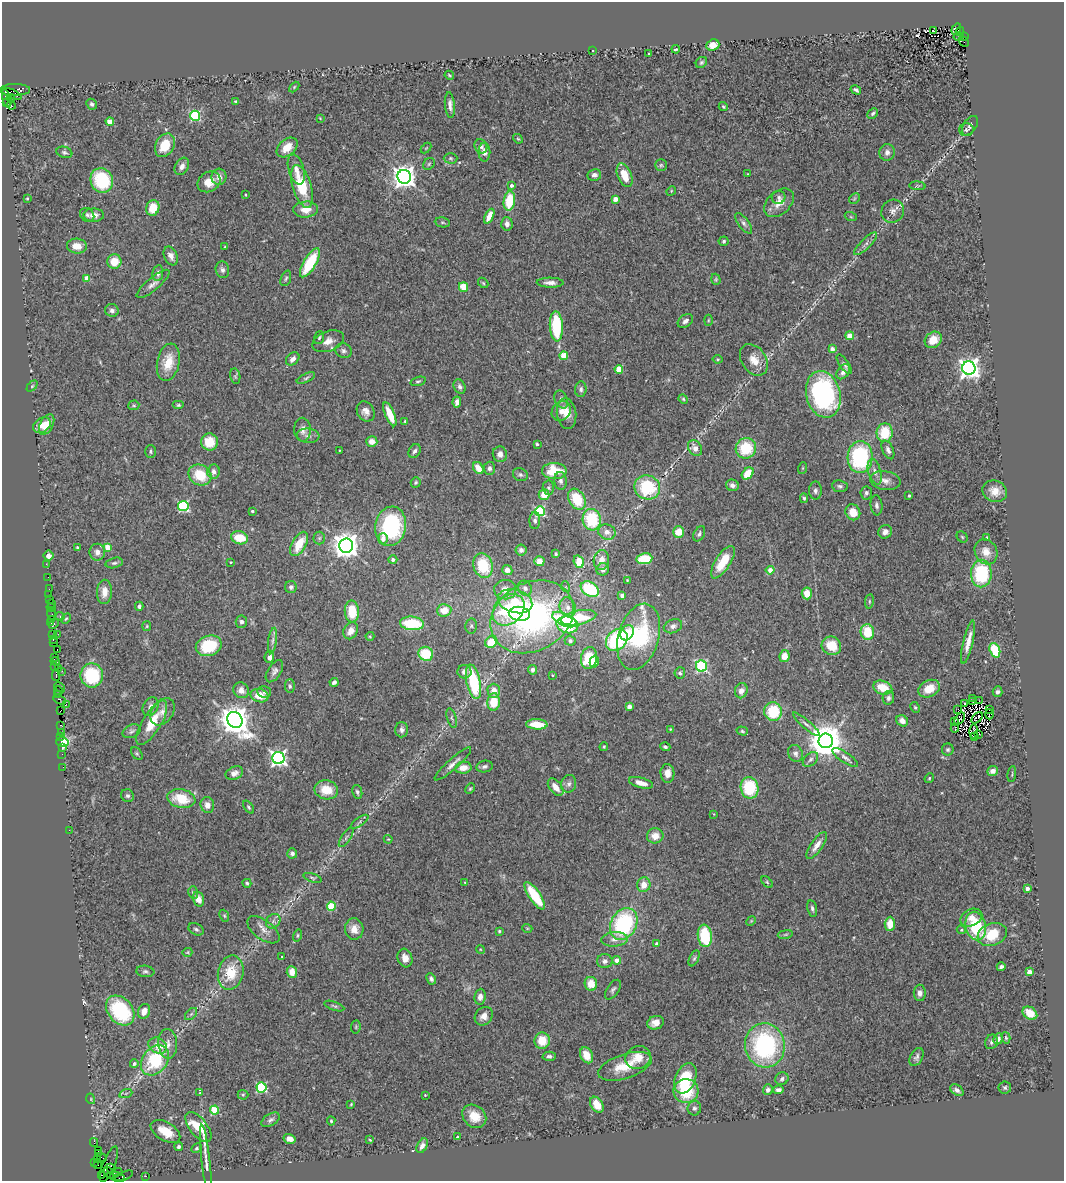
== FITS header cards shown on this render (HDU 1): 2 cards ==
NAXIS1  =                 1062
NAXIS2  =                 1179

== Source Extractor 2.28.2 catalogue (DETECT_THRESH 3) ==
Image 1062 x 1179 px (HDU 1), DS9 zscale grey, 1 PNG px = 1 image px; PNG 1066 x 1183 px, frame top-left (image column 1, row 1179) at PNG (2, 2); each listed source drawn as its Kron ellipse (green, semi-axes under 4 px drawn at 4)
Background 0.887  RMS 0.067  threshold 0.201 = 3 sigma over >= 5 px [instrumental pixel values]
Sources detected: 485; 5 with non-positive FLUX_AUTO (blend fragments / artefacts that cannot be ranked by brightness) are neither listed nor drawn; the other 480 listed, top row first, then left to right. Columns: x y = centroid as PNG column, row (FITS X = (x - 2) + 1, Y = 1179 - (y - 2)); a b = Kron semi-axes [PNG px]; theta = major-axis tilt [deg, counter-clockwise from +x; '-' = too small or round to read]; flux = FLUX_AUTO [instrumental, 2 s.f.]
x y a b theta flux
956 29 6 3 56 120
934 31 3 2 - 3.5
960 32 4 3 - 90
964 36 3 3 - 250
958 37 4 2 - 21
964 42 6 3 -46 110
713 45 7 5 22 51
676 49 4 2 - 6.4
592 50 3 3 - 17
649 54 3 3 - 40
701 62 6 5 - 8
449 75 5 3 - 5.1
294 87 6 4 46 5
15 90 15 6 1 380
856 90 6 3 -30 8.9
12 94 11 4 -23 960
7 98 9 3 -75 35
11 98 4 3 - 570
236 101 4 3 - 5.6
7 103 3 2 - 23
92 104 6 5 - 12
11 105 5 3 - 66
450 105 13 5 -84 24
723 107 5 4 - 6.5
873 113 6 4 45 8.8
195 116 5 5 - 430
320 118 3 2 - 3.2
110 121 4 4 - 98
970 126 11 6 56 15
966 130 7 6 - 11
518 139 5 4 - 5.4
165 145 12 9 62 100
481 146 7 6 - 14
287 147 12 8 40 70
426 148 6 4 45 4.6
64 152 8 5 -18 11
484 152 9 6 -90 25
887 152 8 7 - 21
450 158 7 5 -1 8.7
429 164 6 5 - 8.2
661 165 6 6 - 9
182 166 9 6 59 21
296 169 15 7 -74 35
748 174 3 2 - 2.7
594 175 7 5 10 16
625 175 12 7 -68 80
219 177 8 7 - 24
404 177 7 6 - 3900
102 180 12 11 - 250
209 182 12 9 31 55
511 185 4 4 - 16
302 186 22 9 -73 170
917 186 8 3 -5 5.3
671 191 5 4 - 4.4
246 195 3 2 - 3.4
779 197 7 6 - 13
27 199 3 2 - 5.5
615 199 4 4 - 42
854 199 6 4 45 6.2
509 201 9 5 82 160
779 203 17 11 42 51
153 208 8 6 73 81
306 209 12 8 4 55
893 211 12 11 - 27
87 215 8 6 -42 11
94 215 10 6 -1 25
489 216 8 4 64 62
851 217 6 4 -19 5.5
442 222 8 5 -7 6.8
744 223 12 5 -54 17
507 224 7 5 -86 25
724 241 5 5 - 8.8
866 244 15 5 45 19
77 246 10 7 -6 50
225 247 3 3 - 4.9
171 256 10 6 -65 24
114 261 7 7 - 78
310 263 16 6 59 220
222 270 8 6 -76 16
158 273 8 5 80 15
87 278 4 4 - 61
286 278 8 5 69 9.2
716 279 6 4 -72 6
483 283 6 4 -47 6.1
550 283 13 5 -1 23
153 284 21 6 40 28
463 287 5 4 - 85
112 310 7 6 - 15
708 320 5 3 - 4.5
685 321 8 6 39 21
556 326 15 6 -87 280
850 336 4 4 - 87
319 338 7 5 71 7.8
933 340 9 7 37 77
328 341 16 10 21 43
832 349 4 4 - 30
343 351 8 7 - 14
564 356 4 4 - 140
293 359 7 5 44 21
717 359 5 4 - 4.7
754 360 17 12 -55 60
168 362 19 11 79 94
844 364 11 4 -55 14
969 368 7 6 - 3100
619 369 4 4 - 120
843 372 8 5 52 25
235 376 8 5 -80 7.9
306 378 10 4 26 11
418 381 8 3 16 6.8
32 386 6 4 45 6
460 387 7 5 -66 15
581 389 7 5 85 13
823 394 24 17 -75 730
683 399 5 4 - 5.6
561 400 9 6 -65 16
457 402 5 4 - 22
134 405 5 4 - 6
178 405 6 4 0 7.5
366 411 10 8 -58 28
561 411 10 8 49 34
390 414 13 4 -67 98
566 414 15 9 -83 50
405 421 4 4 - 4.5
42 425 9 7 32 46
47 425 11 6 63 56
303 430 12 8 -88 29
885 433 9 8 - 150
308 436 11 7 -6 19
372 441 5 5 - 38
210 442 8 8 - 98
537 444 4 3 - 6.6
695 448 8 6 -55 38
746 448 10 10 - 170
339 450 2 2 - 3.2
888 450 10 5 -66 17
150 451 6 5 - 8.7
415 451 7 5 60 14
500 454 8 7 - 27
860 457 16 12 86 470
478 468 6 4 -57 51
489 468 7 6 - 14
803 468 6 4 71 4.4
554 471 12 8 -2 140
213 472 7 6 - 19
875 472 13 6 -75 27
748 473 7 5 48 87
200 475 12 10 -32 130
520 475 8 6 -24 11
561 481 9 6 -84 18
885 481 15 9 -9 34
416 483 5 5 - 7.3
732 485 6 5 - 18
840 486 7 6 - 11
647 487 13 12 - 260
548 488 7 5 -87 9.7
815 491 9 6 90 14
995 491 12 10 -23 55
866 493 6 5 - 11
544 495 5 5 - 58
909 496 3 3 - 7.7
804 498 5 4 - 6.3
577 499 11 8 -59 160
877 505 10 6 -84 15
183 506 5 5 - 520
252 511 3 3 - 8.3
540 511 5 5 - 380
853 512 8 7 - 63
592 520 11 9 -83 240
535 521 8 5 87 12
391 526 20 15 81 470
607 532 9 7 -18 28
678 532 6 5 - 66
885 532 7 6 - 25
699 534 8 5 61 11
962 537 6 5 - 6.2
240 538 8 6 -17 110
319 538 6 6 - 9
987 538 4 3 - 15
383 539 5 5 - 28
299 544 13 7 60 110
346 546 7 7 - 5400
77 547 4 3 - 5.6
107 547 4 4 - 74
521 550 5 5 - 15
97 552 8 8 - 27
986 552 13 11 -62 58
556 554 3 3 - 6.1
49 556 5 5 - 23
644 559 8 5 8 140
393 560 4 4 - 16
601 560 10 7 78 40
539 561 5 5 - 36
231 562 3 2 - 4.7
579 562 6 5 - 72
723 562 18 7 57 110
114 563 9 5 14 11
46 564 2 2 - 32
483 565 12 9 -72 190
603 569 6 6 - 18
507 570 5 5 - 28
770 570 4 4 - 42
981 574 14 10 88 310
48 577 2 2 - 11
627 580 4 3 - 3.9
291 587 6 6 - 14
566 587 5 3 - 5.1
525 588 8 6 -53 14
49 589 2 2 - 32
590 589 10 7 -32 250
505 590 11 9 -6 47
104 592 12 7 87 47
807 593 6 5 - 55
49 594 2 2 - 7
622 595 4 4 - 31
50 599 3 2 - 49
515 601 18 11 -16 130
869 601 7 4 82 7
52 604 3 2 - 9.1
139 606 4 4 - 10
568 607 10 8 -73 25
51 608 5 3 - 29
444 610 7 6 - 69
509 610 18 13 43 330
352 612 11 7 -85 130
51 614 6 3 -66 130
519 614 10 7 -6 140
60 616 4 4 - 4.9
532 617 43 34 29 1100
578 618 18 7 11 170
51 619 2 2 - 34
66 619 5 4 - 5.6
564 620 13 6 -24 170
51 622 3 2 - 17
241 622 6 6 - 13
412 623 12 6 -5 210
54 624 5 3 - 45
567 625 11 8 -11 200
147 626 5 4 - 4.8
471 626 7 5 78 9.9
673 626 9 6 21 22
351 631 9 7 59 40
867 632 8 6 -72 120
627 633 8 6 61 70
58 634 2 2 - 11
52 635 3 2 - 86
370 636 4 4 - 4.6
639 637 34 20 74 490
53 639 2 2 - 42
273 640 13 4 82 14
617 640 12 9 47 380
570 641 5 5 - 11
491 642 6 5 - 110
968 642 22 5 77 48
54 643 3 3 - 19
209 646 13 10 20 190
831 646 10 9 - 100
57 650 3 2 - 60
995 650 7 5 -70 160
426 654 7 7 - 150
784 656 6 5 - 49
54 657 3 3 - 110
269 657 6 4 82 26
589 658 11 8 80 150
55 661 4 3 - 100
594 662 6 4 76 45
55 666 4 2 - 53
701 666 6 5 - 580
58 668 3 2 - 68
533 670 5 4 - 11
62 671 2 2 - 57
274 671 12 6 57 18
464 672 7 6 - 22
680 673 5 5 - 12
56 675 6 2 90 230
92 675 12 11 - 240
552 675 2 2 - 3.5
334 682 4 3 - 13
473 682 18 7 -78 280
290 686 7 5 -89 8.6
60 687 5 3 - 150
883 688 10 6 -18 95
929 689 11 8 27 80
241 690 8 7 - 30
59 691 5 2 - 57
494 691 7 6 - 43
741 691 8 6 73 30
264 692 7 6 - 12
997 692 5 5 - 12
58 694 3 3 - 50
260 696 9 6 -14 64
888 698 7 5 78 14
973 698 2 2 - 3.9
60 700 7 3 -29 92
973 701 3 2 - 5.3
979 701 2 2 - 2
494 702 9 6 85 110
66 704 2 2 - 79
965 704 3 2 - 4
151 707 10 7 61 22
629 707 4 4 - 45
915 707 6 4 -62 6.8
958 709 3 2 - 4.9
61 710 3 2 - 16
989 710 2 2 - 5.3
162 712 15 10 55 37
773 712 9 9 - 200
989 714 5 4 - 1.4
452 718 10 4 -73 11
977 718 7 3 47 2.5
960 719 7 2 54 4.5
235 720 8 7 - 7700
902 721 6 5 - 30
954 721 4 3 - 11
152 723 25 9 59 110
537 724 11 5 -3 100
806 724 17 3 -41 17
61 725 3 2 - 26
955 728 4 2 - 2.7
670 729 3 3 - 3.6
402 730 7 6 - 14
132 731 9 6 26 12
742 731 6 4 -17 6.8
62 732 3 3 - 41
974 732 7 2 87 6.2
979 734 2 2 - 3.8
974 736 3 2 - 3.7
61 737 3 2 - 41
826 741 7 7 - 12000
62 742 6 4 -14 580
604 747 4 3 - 4.7
665 747 5 4 - 9.9
62 748 3 3 - 37
948 750 6 6 - 8.9
137 753 7 5 -48 7.2
795 753 9 7 -67 18
62 754 2 2 - 28
845 757 15 5 -34 18
278 758 6 6 - 1600
810 759 9 6 41 13
453 764 24 5 42 27
63 767 2 2 - 8.9
485 767 8 5 9 13
463 768 8 5 9 47
993 771 6 4 22 25
234 773 9 6 24 23
667 773 9 7 -86 36
1012 774 8 2 80 4.7
929 778 5 4 - 5.9
641 783 12 5 -15 43
569 784 9 7 73 17
556 787 10 6 -51 46
750 788 11 9 -80 210
470 789 5 4 - 5.2
326 790 12 9 -12 90
357 792 7 5 -78 10
127 796 7 6 - 11
181 799 14 9 -11 120
207 805 8 6 -74 30
249 807 7 4 -54 7.9
714 814 3 2 - 3.1
360 822 10 3 36 8.5
69 830 2 2 - 32
655 836 8 7 - 43
346 837 11 4 56 12
388 839 4 4 - 4.4
817 845 16 6 55 35
292 853 5 5 - 14
312 878 9 4 -18 7.3
465 882 4 2 - 3.3
767 882 7 4 -46 6.8
247 883 4 4 - 7
644 885 7 6 - 52
1027 888 4 3 - 29
193 892 6 5 - 8
535 896 16 5 -56 220
198 899 8 5 -73 42
331 906 4 4 - 180
812 908 8 5 -78 12
224 916 6 4 -68 7
971 918 11 8 26 37
273 921 8 6 47 16
751 921 5 4 - 4.7
624 924 17 12 61 530
890 924 7 5 89 65
976 926 14 10 -78 220
527 928 5 3 - 4.1
196 929 8 5 -28 10
354 929 11 9 -86 43
263 930 19 9 -36 37
961 930 4 4 - 5.4
499 931 3 3 - 5.1
785 934 7 3 9 6.8
992 934 15 11 20 150
297 935 6 4 75 6.5
705 936 11 7 -83 230
615 939 13 7 5 30
657 944 4 4 - 24
480 949 4 3 - 3.8
187 952 5 3 - 4.7
282 956 3 2 - 3.7
405 958 9 7 -72 33
694 958 8 4 65 10
617 960 4 4 - 38
605 961 7 7 - 21
1001 967 4 3 - 11
145 971 9 6 -7 11
292 972 6 5 - 47
1029 972 4 4 - 63
231 973 17 12 77 130
431 979 6 4 -63 13
591 984 7 6 - 68
613 990 11 6 56 13
920 993 8 6 90 22
480 997 8 5 84 21
334 1006 10 3 -19 8
120 1010 17 12 -50 360
144 1011 7 6 - 39
1030 1013 8 6 -36 76
191 1014 7 4 45 9.3
484 1016 10 8 48 32
656 1023 8 6 20 37
356 1027 7 4 83 6.4
1006 1038 6 4 -74 5.9
998 1039 5 4 - 18
542 1041 8 7 - 86
991 1042 7 6 - 11
168 1044 15 9 -87 37
765 1045 22 20 -82 630
158 1046 10 7 -31 55
586 1055 8 6 -64 57
549 1056 6 4 -3 12
917 1057 10 6 62 14
638 1058 13 11 24 64
155 1060 16 12 52 280
134 1064 4 4 - 13
625 1066 28 12 18 110
685 1078 16 10 68 180
782 1079 7 6 - 14
261 1087 5 5 - 380
1005 1087 6 6 - 10
768 1090 5 4 - 18
778 1090 5 4 - 16
957 1090 7 5 -33 16
686 1091 12 12 - 180
126 1093 7 4 20 7.4
200 1093 4 2 - 3.2
243 1095 5 5 - 5.5
425 1095 3 3 - 3.7
91 1099 5 3 - 4.3
351 1104 4 2 - 4.6
597 1105 9 6 -57 73
694 1108 7 6 - 13
215 1110 4 4 - 200
474 1116 13 10 -41 81
271 1120 10 6 33 13
331 1121 4 4 - 5.5
198 1127 17 8 -51 170
165 1131 16 9 -31 86
457 1137 4 3 - 19
289 1139 6 4 -15 28
370 1140 3 2 - 3.8
94 1142 4 2 - 46
422 1146 8 5 60 21
179 1147 4 4 - 9.9
197 1148 5 4 - 6.8
98 1151 3 2 - 9.7
98 1154 2 2 - 14
102 1157 5 2 - 44
98 1160 2 2 - 3.5
206 1161 36 3 -84 31
95 1162 3 2 - 8.2
109 1164 19 6 68 270
98 1165 3 3 - 66
111 1168 5 3 - 1000
109 1172 7 4 -57 1600
117 1172 5 3 - 470
101 1175 4 2 - 67
124 1176 10 4 24 100
146 1176 3 2 - 14
116 1177 9 4 -9 180
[5 non-positive-flux detections neither listed nor drawn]